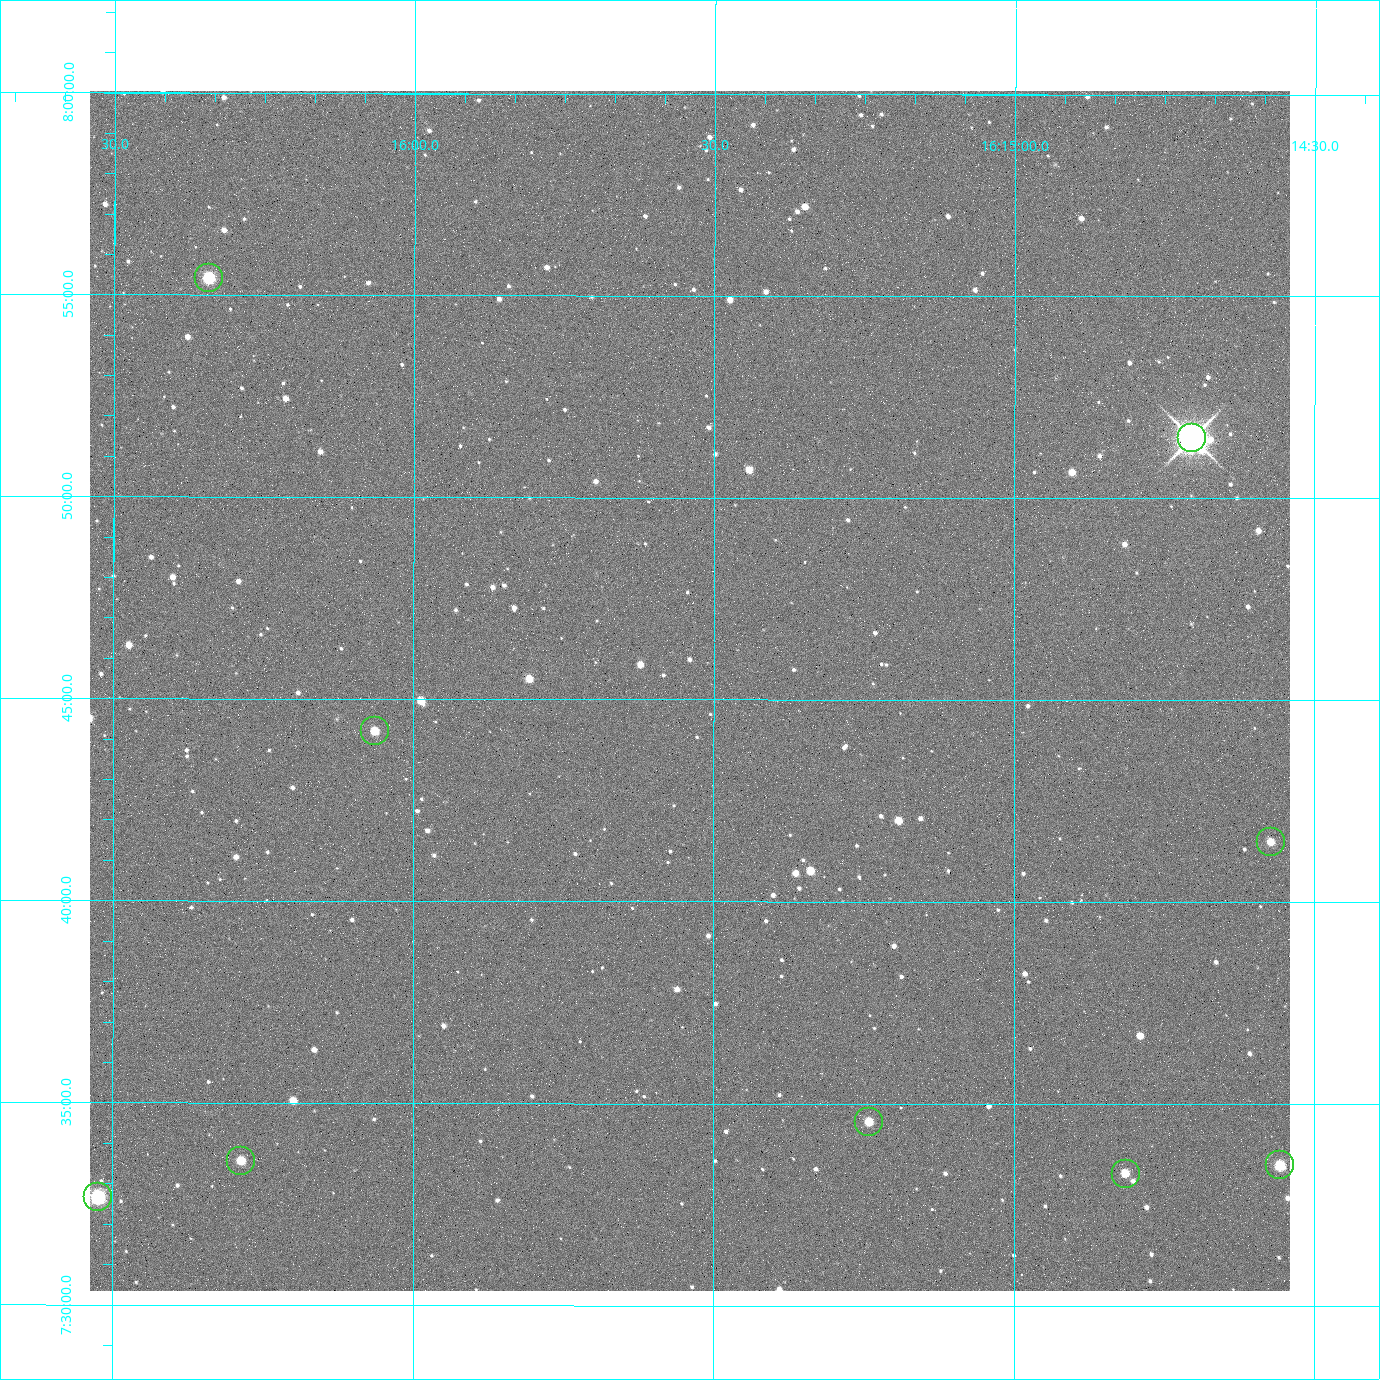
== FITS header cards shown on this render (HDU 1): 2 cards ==
NAXIS1  =                 2400 / Width of image data
NAXIS2  =                 2400 / Height of image data

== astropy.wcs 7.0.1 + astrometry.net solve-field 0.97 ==
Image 2400 x 2400 px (HDU 1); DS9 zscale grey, zoomed out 1/2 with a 90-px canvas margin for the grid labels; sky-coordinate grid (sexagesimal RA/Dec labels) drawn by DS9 from the SOLVED WCS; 9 Tycho-2 reference stars matched to detected sources circled (green)
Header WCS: RA---TAN/DEC--TAN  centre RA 16:15:32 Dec +07:45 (243.89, +7.75 deg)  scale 0.74 arcsec/px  FOV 29.6' x 29.6'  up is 0 deg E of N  parity normal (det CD < 0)
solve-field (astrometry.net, Tycho-2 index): VERIFIED the header's WCS against the Tycho-2 star catalogue (5 matches, 0 conflicts) and refined it, rather than solving blind
Solved WCS: RA---TAN-SIP/DEC--TAN-SIP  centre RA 16:15:32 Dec +07:45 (243.88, +7.75 deg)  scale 0.742 arcsec/px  FOV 29.7' x 29.7'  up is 0 deg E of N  parity normal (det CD < 0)
The solver's refit moves the header's centre by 2.8 arcsec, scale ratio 1.003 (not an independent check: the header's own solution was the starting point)
Tycho-2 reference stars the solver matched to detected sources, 9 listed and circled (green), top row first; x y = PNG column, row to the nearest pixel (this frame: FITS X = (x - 90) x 2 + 1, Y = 2400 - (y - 91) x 2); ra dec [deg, ICRS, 3 dp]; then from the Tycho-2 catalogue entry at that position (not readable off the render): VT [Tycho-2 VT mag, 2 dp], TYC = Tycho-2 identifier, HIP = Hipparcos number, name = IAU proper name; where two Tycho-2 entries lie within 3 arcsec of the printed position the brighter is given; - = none
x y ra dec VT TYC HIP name
208 278 244.086 +7.924 10.10 946-635-1 - -
1192 438 243.676 +7.858 6.72 946-1598-1 79608 -
374 731 244.016 +7.737 11.56 946-881-1 - -
1270 842 243.643 +7.692 11.91 946-916-1 - -
868 1122 243.810 +7.576 11.94 946-1047-1 - -
241 1161 244.071 +7.560 11.55 946-984-1 - -
1280 1166 243.639 +7.558 10.81 946-1083-1 - -
1126 1174 243.703 +7.555 12.21 946-959-1 - -
98 1198 244.131 +7.544 9.21 946-968-1 - -